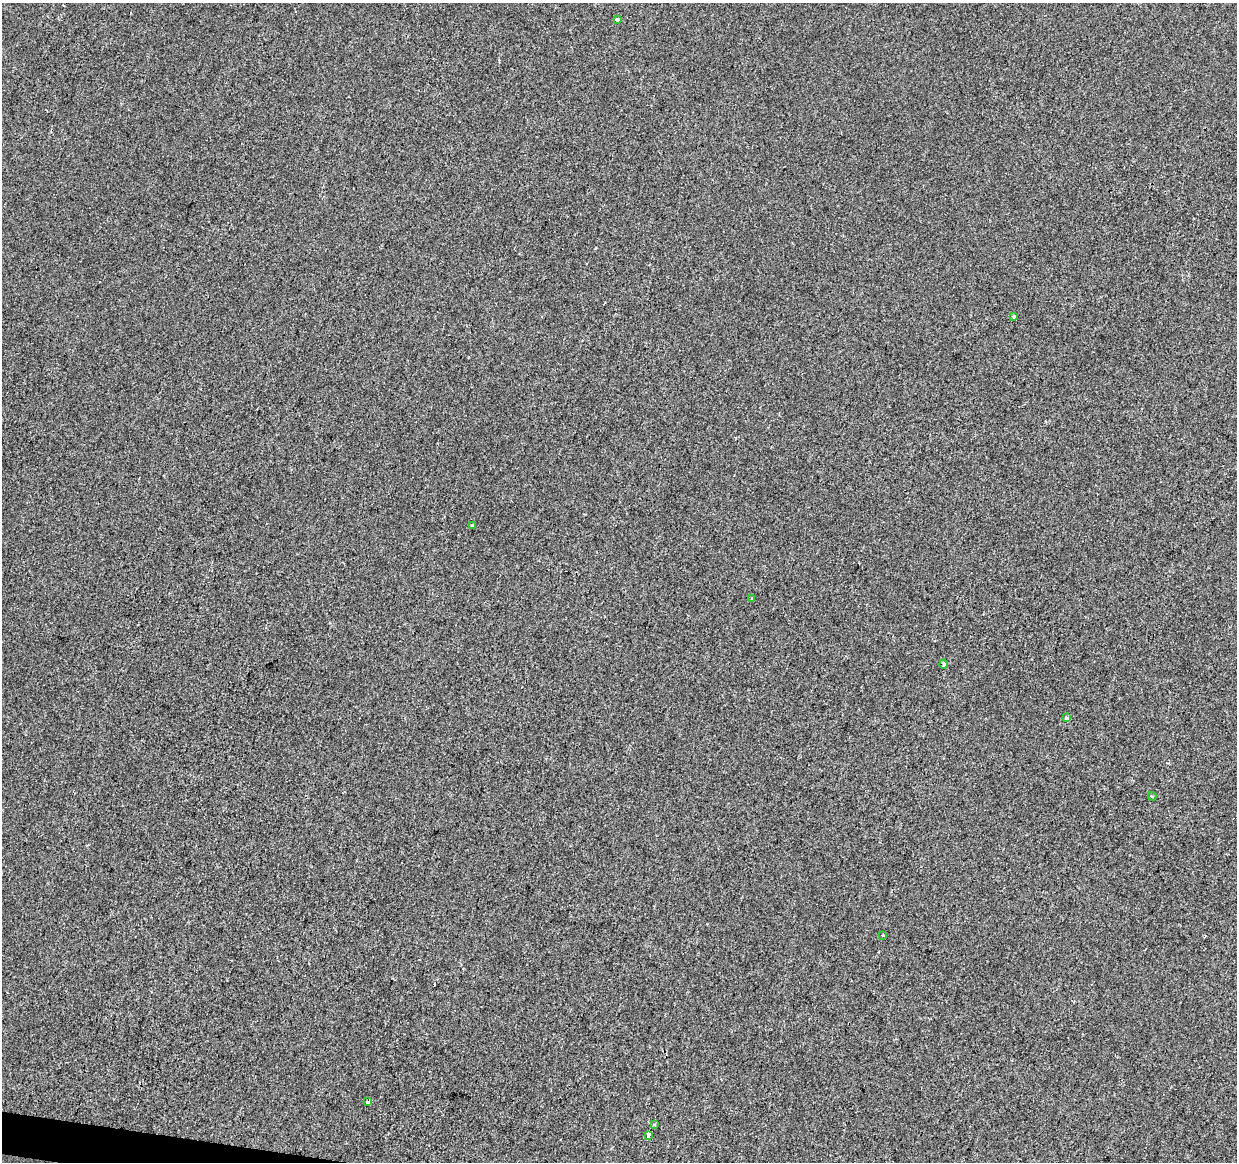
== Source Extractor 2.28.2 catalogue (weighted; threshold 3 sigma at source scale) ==
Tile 7 of 4 x 4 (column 3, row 2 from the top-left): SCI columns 2479-3713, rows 2549-3708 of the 4957 x 5153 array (HDU 1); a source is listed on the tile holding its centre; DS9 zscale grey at full resolution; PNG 1239 x 1164 px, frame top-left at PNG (2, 3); each listed source drawn as its Kron ellipse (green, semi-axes under 4 px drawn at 4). Shown black and unused: <1% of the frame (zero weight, under 2 of 3 exposures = <1% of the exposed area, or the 3 px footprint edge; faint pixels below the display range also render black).
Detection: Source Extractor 2.28.2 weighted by HDU 2 'WHT'; one run over the whole footprint, this tile lists its part. Background -4.70e-04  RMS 0.0049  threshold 0.0219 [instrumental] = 3 sigma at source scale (4.5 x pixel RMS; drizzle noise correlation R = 1.50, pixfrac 1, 0.0396/0.0396 arcsec/px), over >= 5 px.
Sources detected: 15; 4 cosmic-ray / hot-pixel residue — neither listed nor drawn; the other 11 listed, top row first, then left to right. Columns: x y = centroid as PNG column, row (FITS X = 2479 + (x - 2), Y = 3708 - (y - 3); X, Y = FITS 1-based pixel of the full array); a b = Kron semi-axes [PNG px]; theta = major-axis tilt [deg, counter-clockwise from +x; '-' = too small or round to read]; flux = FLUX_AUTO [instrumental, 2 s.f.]
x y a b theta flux
617 19 4 3 - 3.4
1013 316 3 3 - 0.8
473 525 4 3 - 0.84
751 598 4 3 - 0.58
943 664 4 3 - 3.1
1067 718 3 3 - 1.9
1152 796 4 3 - 0.8
883 935 3 3 - 0.69
367 1102 3 3 - 7.5
654 1124 3 3 - 1.2
648 1136 4 3 - 3.1